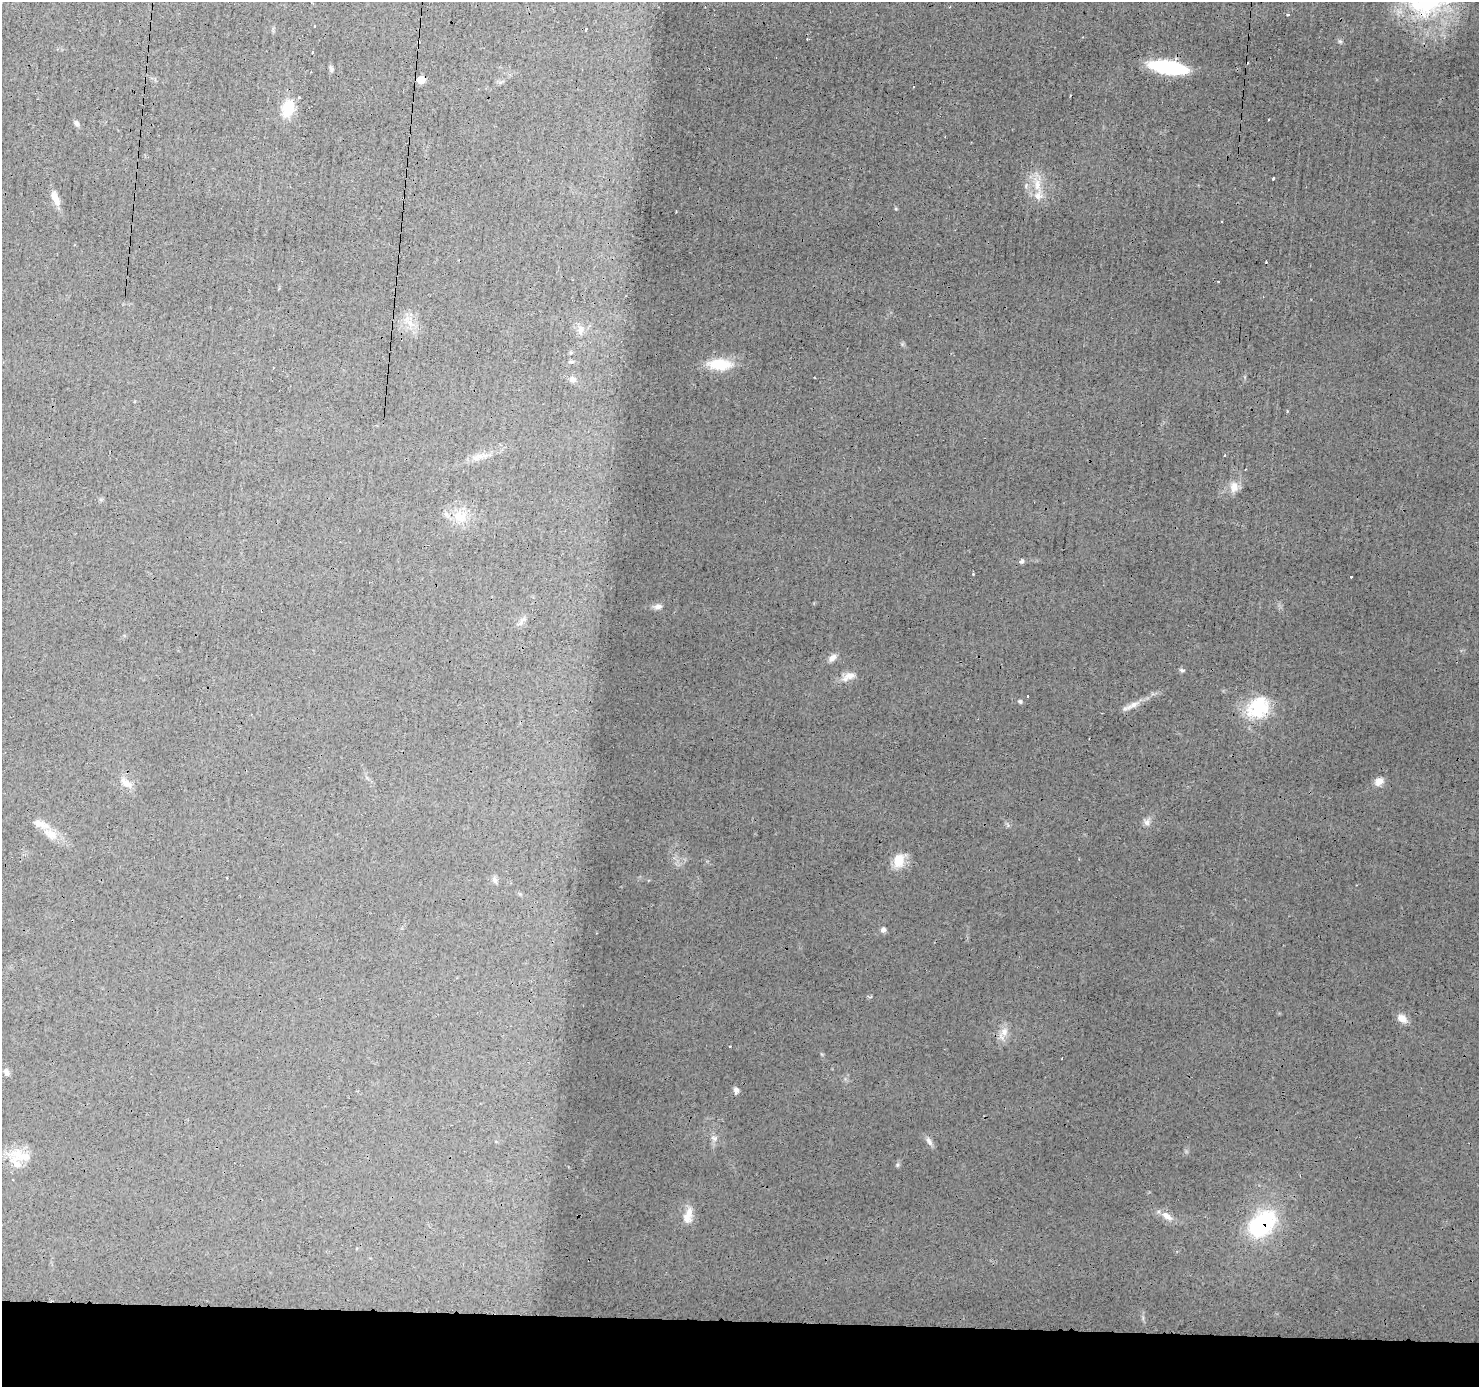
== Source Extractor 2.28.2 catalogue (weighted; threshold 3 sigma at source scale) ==
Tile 8 of 3 x 3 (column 2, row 3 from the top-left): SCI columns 1485-2961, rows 107-1491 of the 4448 x 4462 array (HDU 1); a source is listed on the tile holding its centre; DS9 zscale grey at full resolution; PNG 1481 x 1389 px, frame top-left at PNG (2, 2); no overlay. Shown black and unused: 5% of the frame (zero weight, under 3 of 4 exposures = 1% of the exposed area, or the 3 px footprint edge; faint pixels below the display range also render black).
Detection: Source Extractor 2.28.2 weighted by HDU 2 'WHT'; one run over the whole footprint, this tile lists its part. Background 0.0142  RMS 0.0031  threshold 0.0138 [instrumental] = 3 sigma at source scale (4.5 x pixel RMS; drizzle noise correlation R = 1.50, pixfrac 1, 0.05/0.05 arcsec/px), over >= 5 px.
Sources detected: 63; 4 cosmic-ray / hot-pixel residue — not listed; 4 inside a brighter listed object's ellipse — not listed separately; the other 55 listed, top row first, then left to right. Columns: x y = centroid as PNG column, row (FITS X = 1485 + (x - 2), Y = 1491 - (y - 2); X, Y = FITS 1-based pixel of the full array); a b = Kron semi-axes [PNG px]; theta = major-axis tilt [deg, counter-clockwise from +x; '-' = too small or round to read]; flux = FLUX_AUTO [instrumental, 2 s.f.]
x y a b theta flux
1288 14 3 3 - 0.76
315 26 3 2 - 0.49
586 29 3 3 - 0.59
807 39 2 2 - 0.2
1340 41 6 4 -19 0.47
312 52 3 3 - 0.68
1168 67 30 9 -9 34
421 80 6 5 - 4.3
288 108 19 13 75 7.2
1268 119 3 2 - 0.29
76 123 7 5 -75 0.84
1273 179 3 3 - 1.3
1037 185 18 8 88 4.1
55 198 19 8 -66 2.8
676 211 3 2 - 0.28
1266 262 3 2 - 0.49
410 323 8 6 -66 1.6
580 330 13 7 81 1.5
719 364 31 14 -4 8.8
572 379 8 6 -26 1.3
1287 411 3 3 - 0.38
478 457 18 7 31 2.6
1234 487 14 11 89 2.7
460 517 20 12 -61 4.9
1022 561 7 5 60 0.64
973 574 3 3 - 0.43
1351 577 3 2 - 0.43
658 607 11 7 8 1.2
832 658 11 7 42 1.5
1181 670 7 4 -10 0.54
850 675 16 9 9 2.5
1027 696 2 2 - 0.35
1020 701 5 5 - 0.51
1134 704 15 7 30 2.2
1258 708 29 23 42 16
1379 781 10 8 42 2.3
126 783 15 8 -38 2.4
1147 822 9 8 - 1.3
51 835 13 11 -32 2.9
899 860 19 13 80 4.8
227 877 2 2 - 0.24
495 880 8 6 -80 0.88
883 930 6 6 - 1
1402 1018 14 9 -32 2.1
1004 1032 12 10 71 2.5
730 1046 3 2 - 0.22
6 1072 9 6 -55 0.97
736 1090 8 6 85 1
714 1138 8 4 -36 0.7
929 1141 13 6 -56 1.2
19 1156 25 15 -31 5.8
897 1165 6 4 72 0.45
688 1216 22 11 75 3.5
1167 1216 18 8 -37 2.6
1262 1223 26 17 42 37
Overlapping masked pixels (flux is a lower limit): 2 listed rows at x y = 421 80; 1262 1223
Unlisted compact peaks at least as high as the median listed source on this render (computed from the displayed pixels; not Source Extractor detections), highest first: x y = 896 209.